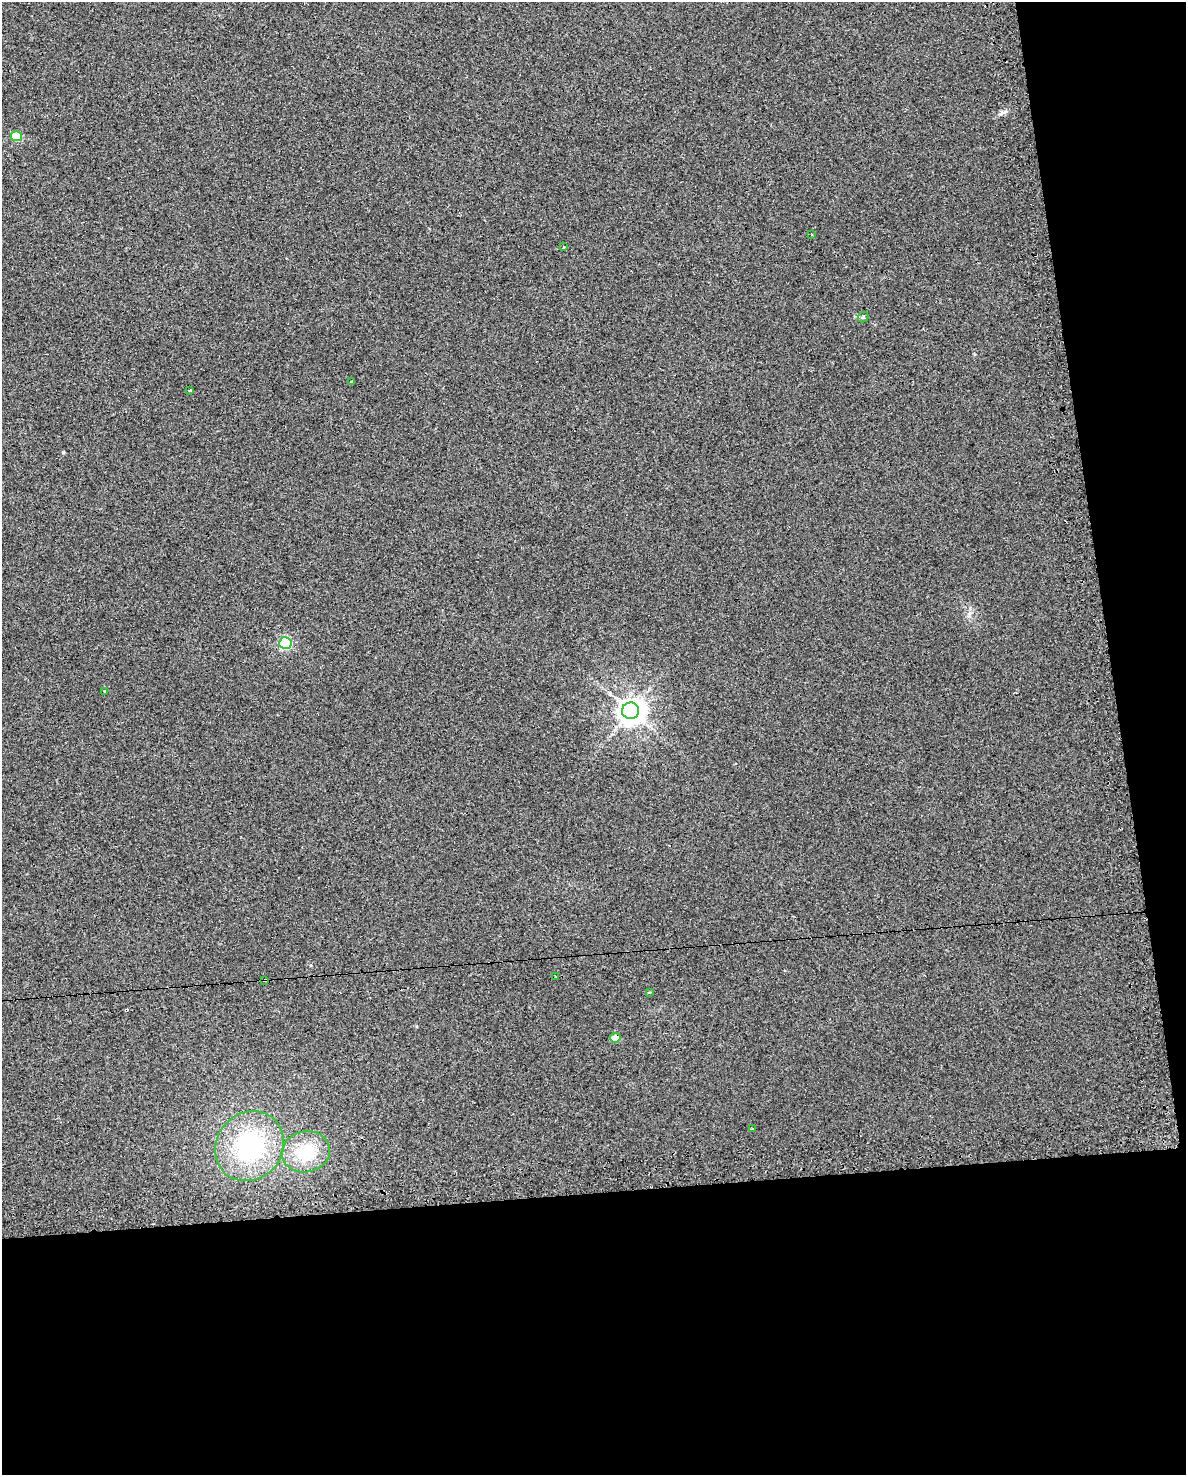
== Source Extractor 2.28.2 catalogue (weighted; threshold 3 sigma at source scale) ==
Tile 12 of 4 x 3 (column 4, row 3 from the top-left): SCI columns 3589-4772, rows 63-1535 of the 4772 x 4534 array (HDU 1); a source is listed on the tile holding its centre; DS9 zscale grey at full resolution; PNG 1188 x 1477 px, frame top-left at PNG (2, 2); each listed source drawn as its Kron ellipse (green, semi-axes under 4 px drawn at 4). Shown black and unused: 25% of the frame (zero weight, under 2 of 3 exposures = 3% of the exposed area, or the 3 px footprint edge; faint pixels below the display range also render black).
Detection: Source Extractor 2.28.2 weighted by HDU 2 'WHT'; one run over the whole footprint, this tile lists its part. Background 0.0301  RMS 0.013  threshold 0.0601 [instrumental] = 3 sigma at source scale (4.5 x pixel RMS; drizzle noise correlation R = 1.50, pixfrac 1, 0.0396/0.0396 arcsec/px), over >= 5 px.
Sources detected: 18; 2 cosmic-ray / hot-pixel residue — neither listed nor drawn; the other 16 listed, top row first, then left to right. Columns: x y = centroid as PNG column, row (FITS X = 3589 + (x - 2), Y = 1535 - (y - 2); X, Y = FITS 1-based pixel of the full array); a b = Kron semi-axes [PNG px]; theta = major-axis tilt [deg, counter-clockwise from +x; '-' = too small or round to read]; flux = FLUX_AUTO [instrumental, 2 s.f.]
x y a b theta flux
17 136 5 5 - 45
811 234 3 2 - 1.4
563 247 3 3 - 2.1
863 317 6 4 47 2.1
352 382 3 3 - 3.5
190 390 3 2 - 1.8
285 643 6 6 - 150
105 691 3 3 - 5.4
631 711 8 8 - 1500
555 977 3 3 - 6.3
265 980 4 3 - 2.4
649 993 4 2 - 1.1
615 1038 5 4 - 19
752 1129 3 3 - 2.4
249 1146 36 33 48 150
306 1152 24 20 12 52
Overlapping masked pixels (flux is a lower limit): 2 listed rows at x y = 265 980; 615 1038
Unlisted compact peaks at least as high as the median listed source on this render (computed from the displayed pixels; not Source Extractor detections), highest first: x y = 63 452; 1001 114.